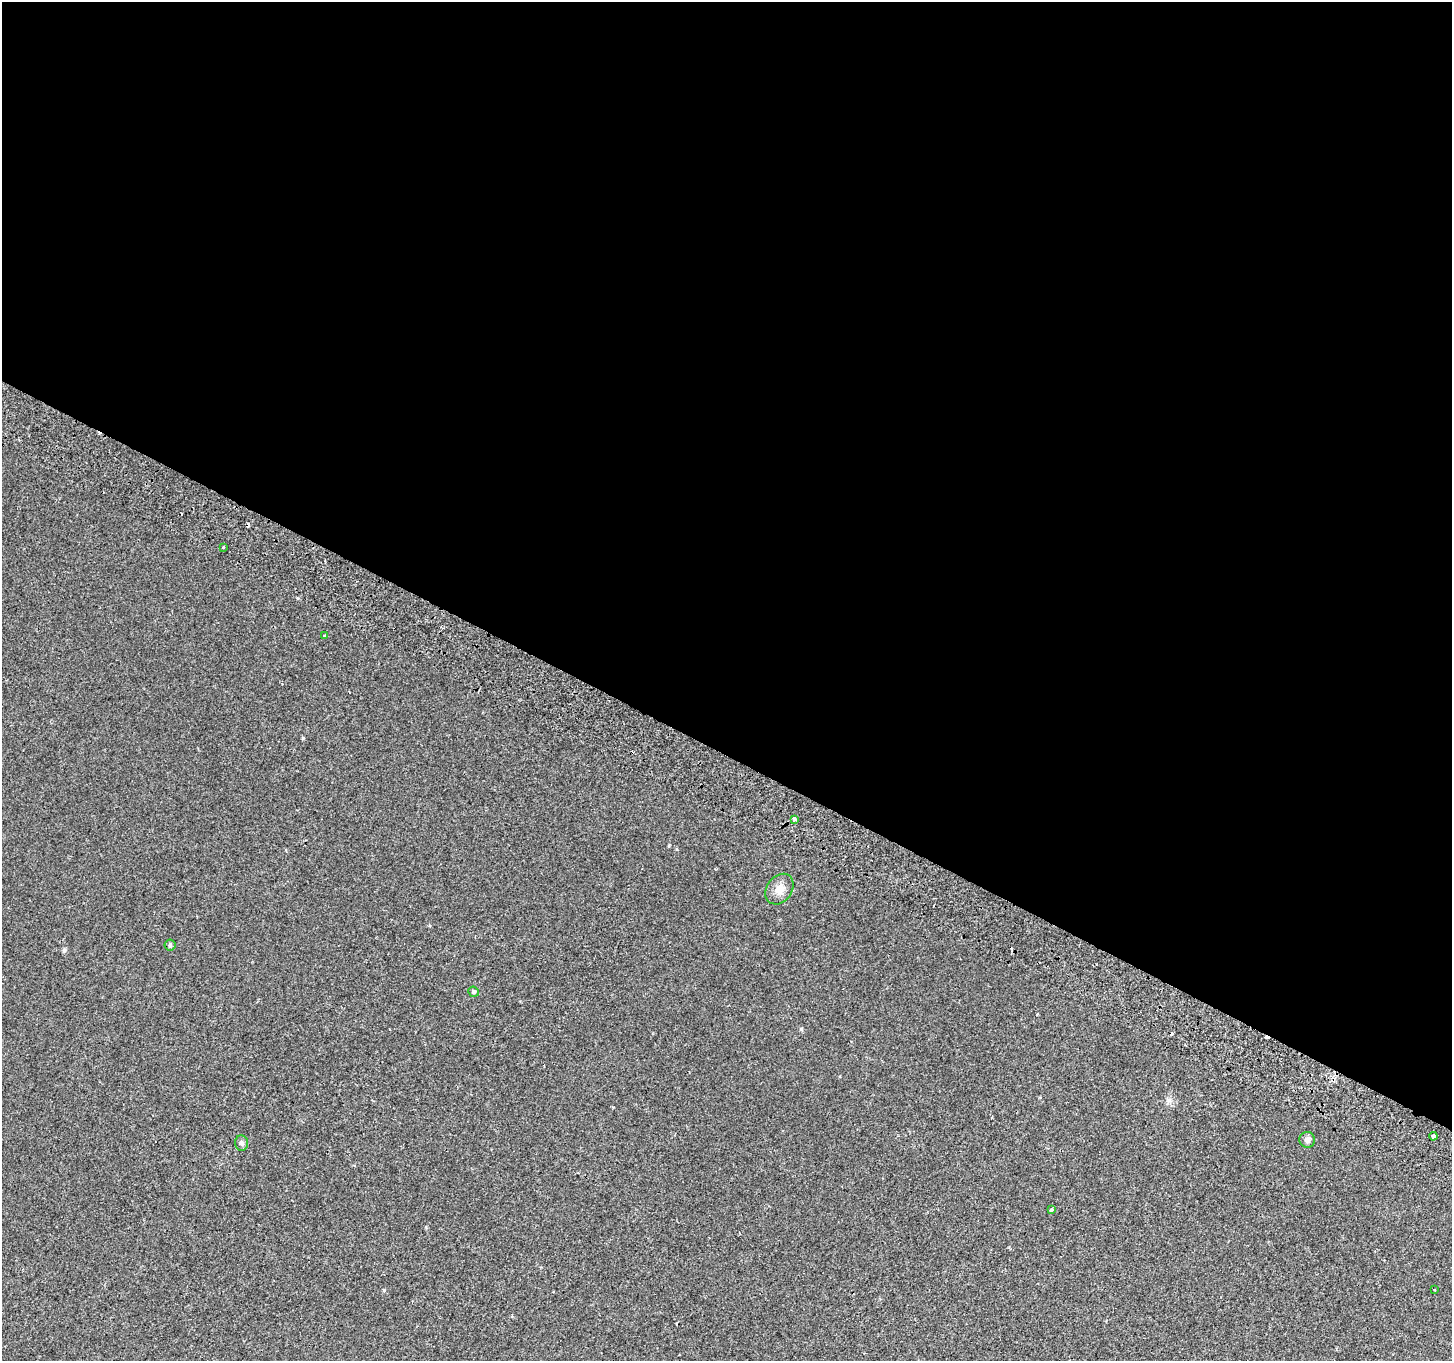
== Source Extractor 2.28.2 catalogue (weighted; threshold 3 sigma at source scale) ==
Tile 3 of 4 x 4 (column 3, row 1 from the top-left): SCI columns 2936-4385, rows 4325-5683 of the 5874 x 5999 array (HDU 1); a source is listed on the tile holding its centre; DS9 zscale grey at full resolution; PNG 1454 x 1363 px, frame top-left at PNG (2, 2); each listed source drawn as its Kron ellipse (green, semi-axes under 4 px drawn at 4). Shown black and unused: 56% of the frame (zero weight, under 2 of 3 exposures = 3% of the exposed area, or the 3 px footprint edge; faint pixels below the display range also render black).
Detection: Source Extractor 2.28.2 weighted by HDU 2 'WHT'; one run over the whole footprint, this tile lists its part. Background 7.47e-04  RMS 0.0039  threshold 0.0175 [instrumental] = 3 sigma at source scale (4.5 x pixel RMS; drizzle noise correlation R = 1.50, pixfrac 1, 0.0396/0.0396 arcsec/px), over >= 5 px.
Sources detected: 16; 5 cosmic-ray / hot-pixel residue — neither listed nor drawn; the other 11 listed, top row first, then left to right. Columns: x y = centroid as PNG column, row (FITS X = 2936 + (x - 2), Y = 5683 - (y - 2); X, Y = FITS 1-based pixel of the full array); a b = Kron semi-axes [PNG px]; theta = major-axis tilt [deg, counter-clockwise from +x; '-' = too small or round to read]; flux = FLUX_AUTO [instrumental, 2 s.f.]
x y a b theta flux
223 547 3 2 - 0.57
325 636 4 3 - 1.6
794 819 4 3 - 3.9
779 889 16 12 53 3.6
170 945 5 5 - 0.56
473 992 5 5 - 0.55
1433 1136 4 3 - 4.5
1307 1140 8 7 - 1.3
242 1143 7 6 - 1.1
1051 1210 4 3 - 1.6
1434 1290 3 2 - 0.43
Unlisted compact peaks at least as high as the median listed source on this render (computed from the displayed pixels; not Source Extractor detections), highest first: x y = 64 950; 384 1290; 303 738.